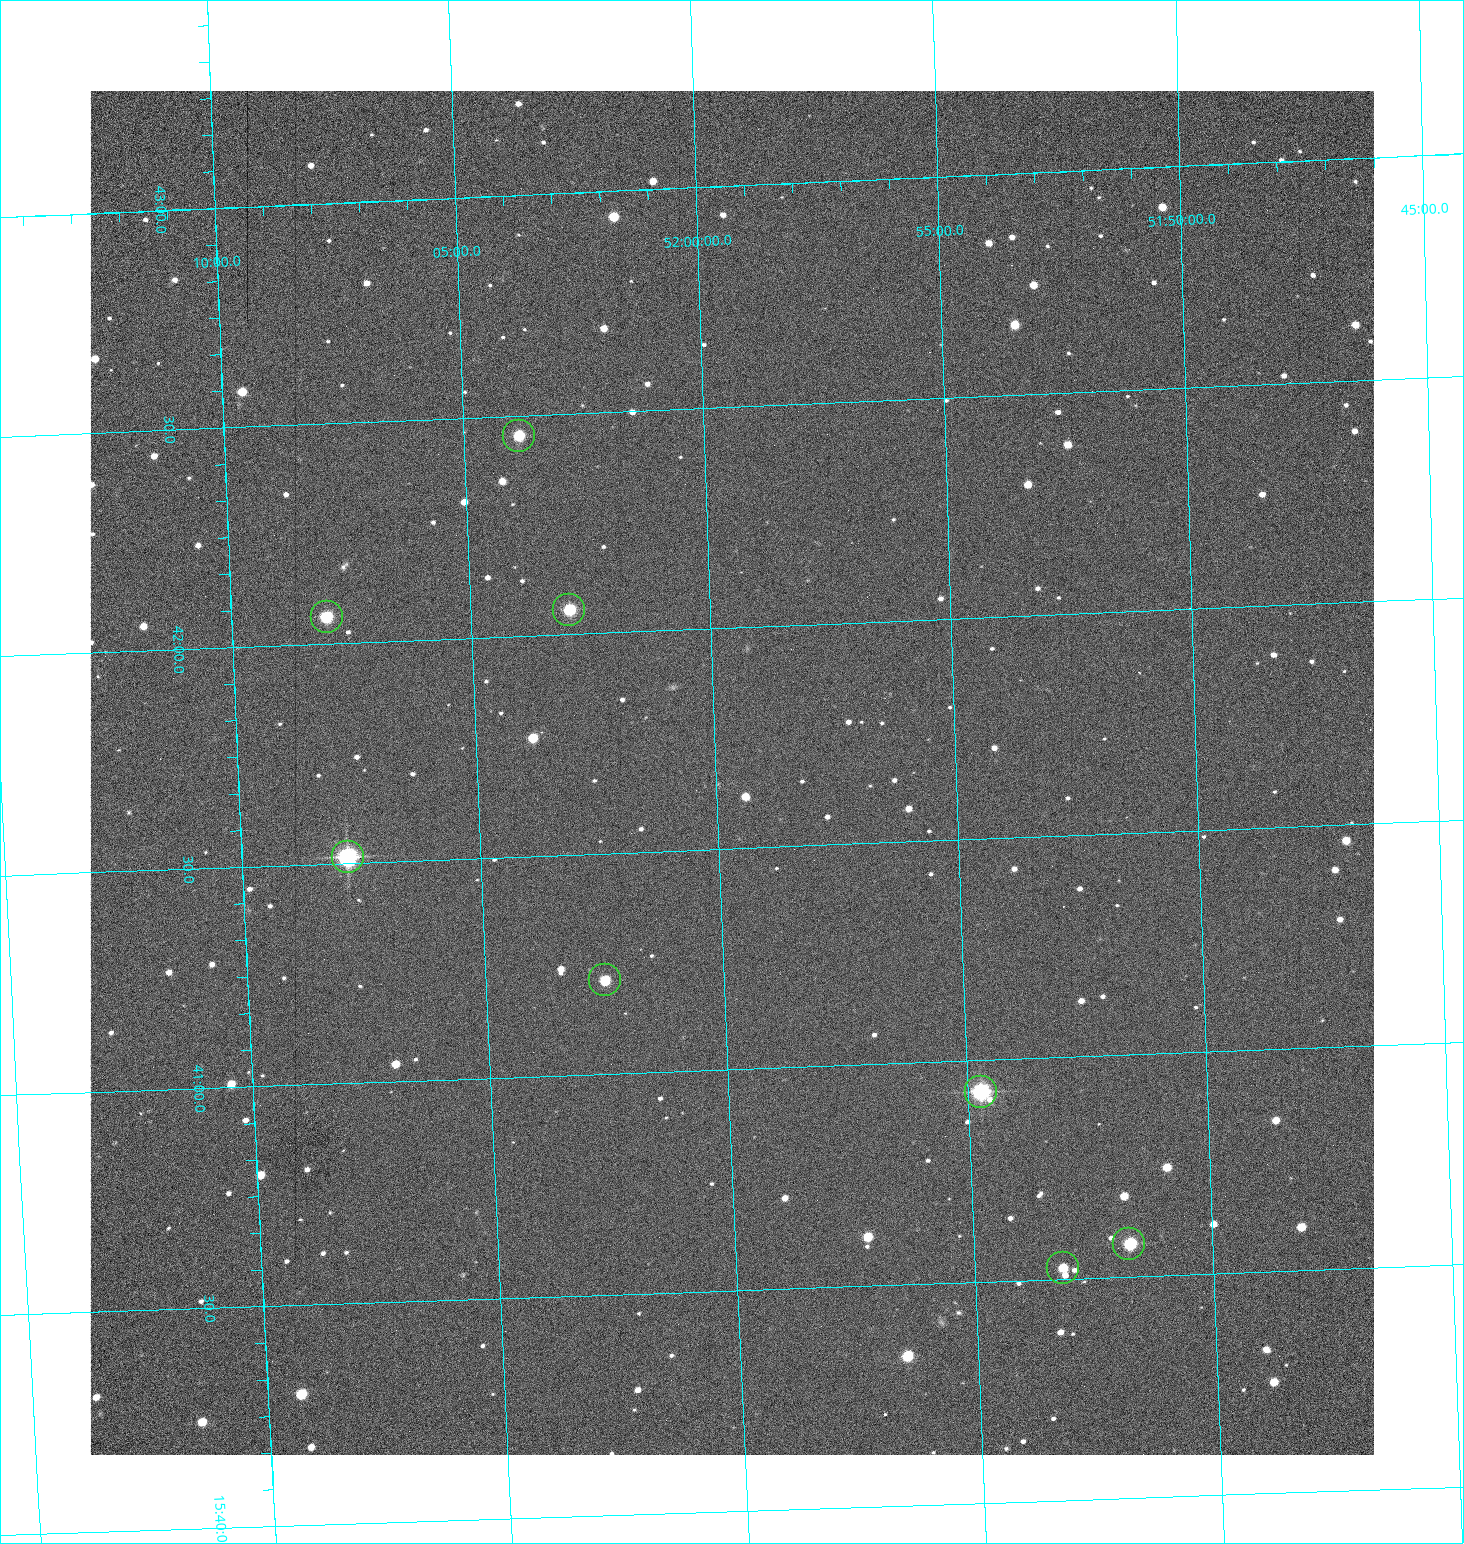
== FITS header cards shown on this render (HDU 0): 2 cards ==
NAXIS1  =                 1284 /fastest changing axis
NAXIS2  =                 1364 /next to fastest changing axis

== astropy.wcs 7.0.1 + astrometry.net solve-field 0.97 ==
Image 1284 x 1364 px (HDU 0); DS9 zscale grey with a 90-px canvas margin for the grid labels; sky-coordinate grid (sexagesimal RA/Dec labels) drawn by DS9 from the SOLVED WCS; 8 Tycho-2 reference stars matched to detected sources circled (green)
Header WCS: RA---TAN/DEC--TAN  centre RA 15:41:40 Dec +52:00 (235.42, +51.99 deg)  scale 1.26 arcsec/px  FOV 26.9' x 28.5'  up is +92 deg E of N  parity flipped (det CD > 0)
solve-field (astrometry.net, Tycho-2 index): VERIFIED the header's WCS against the Tycho-2 star catalogue (8 matches, 0 conflicts) and refined it, rather than solving blind
Solved WCS: RA---TAN-SIP/DEC--TAN-SIP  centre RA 15:41:40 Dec +52:00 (235.42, +51.99 deg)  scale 1.25 arcsec/px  FOV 26.8' x 28.5'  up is +92 deg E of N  parity flipped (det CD > 0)
The solver's refit moves the header's centre by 0.65 arcsec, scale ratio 0.9977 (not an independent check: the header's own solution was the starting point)
Tycho-2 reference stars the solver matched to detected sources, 8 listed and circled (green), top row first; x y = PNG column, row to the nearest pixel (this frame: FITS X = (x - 90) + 1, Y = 1364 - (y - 91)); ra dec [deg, ICRS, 3 dp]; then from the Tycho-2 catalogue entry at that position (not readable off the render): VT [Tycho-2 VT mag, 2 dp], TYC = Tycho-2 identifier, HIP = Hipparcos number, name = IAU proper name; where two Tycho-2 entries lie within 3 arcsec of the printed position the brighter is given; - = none
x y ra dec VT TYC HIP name
519 436 235.614 +52.064 11.61 3489-1132-1 - -
569 610 235.514 +52.049 11.19 3489-1407-1 - -
327 617 235.515 +52.133 11.12 3489-1380-1 - -
348 857 235.378 +52.130 9.31 3489-1322-1 76850 -
605 980 235.303 +52.042 11.52 3489-958-1 - -
981 1092 235.232 +51.912 9.59 3489-824-1 - -
1129 1244 235.143 +51.862 10.97 3489-1016-1 - -
1063 1268 235.131 +51.886 12.29 3489-908-1 - -